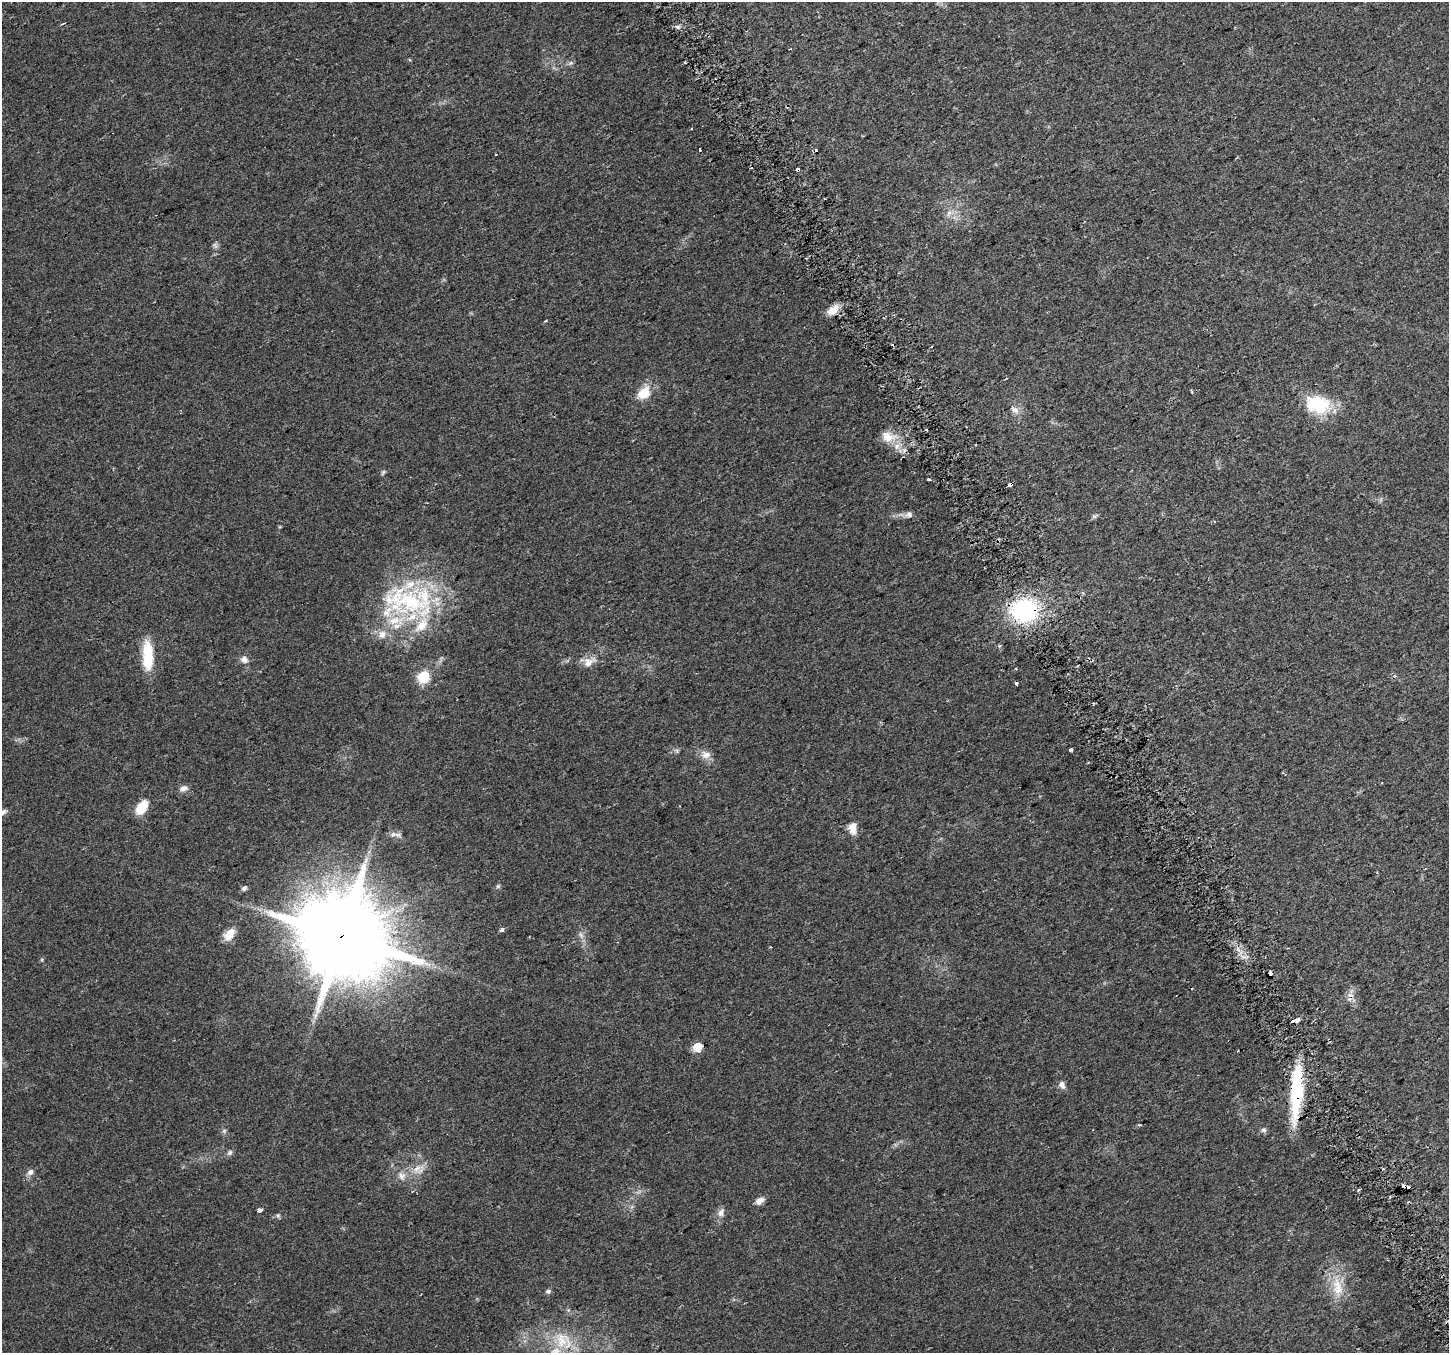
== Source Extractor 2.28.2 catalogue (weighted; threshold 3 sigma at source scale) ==
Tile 6 of 4 x 4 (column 2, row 2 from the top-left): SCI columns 1476-2922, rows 2824-4174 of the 5848 x 5706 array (HDU 1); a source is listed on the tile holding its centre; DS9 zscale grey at full resolution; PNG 1451 x 1355 px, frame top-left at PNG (2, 2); no overlay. Shown black and unused: <1% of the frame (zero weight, under 2 of 3 exposures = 2% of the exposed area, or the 3 px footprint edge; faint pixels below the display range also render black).
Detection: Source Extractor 2.28.2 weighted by HDU 2 'WHT'; one run over the whole footprint, this tile lists its part. Background 0.0511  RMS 0.0081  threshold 0.0365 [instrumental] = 3 sigma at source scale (4.5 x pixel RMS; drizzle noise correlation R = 1.50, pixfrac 1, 0.0396/0.0396 arcsec/px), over >= 5 px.
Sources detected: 76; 1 too faint to see at this stretch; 1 inside a brighter object's white glare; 9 cosmic-ray / hot-pixel residue — not listed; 7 inside a brighter listed object's ellipse — not listed separately; the other 58 listed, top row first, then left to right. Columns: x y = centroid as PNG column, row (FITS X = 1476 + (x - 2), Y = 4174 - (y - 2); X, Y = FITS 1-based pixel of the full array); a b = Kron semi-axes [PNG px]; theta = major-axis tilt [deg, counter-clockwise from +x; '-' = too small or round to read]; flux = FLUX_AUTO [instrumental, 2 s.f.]
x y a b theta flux
678 27 6 4 -44 1.7
570 63 7 5 13 1.7
685 63 3 2 - 0.99
700 149 3 3 - 6.3
496 154 3 2 - 1.4
798 169 4 3 - 4.5
949 213 10 5 55 2.9
832 310 16 9 35 8.3
545 321 4 2 - 0.68
644 393 15 11 41 15
1318 404 30 21 -11 36
1015 410 14 7 -42 4.4
927 430 3 2 - 0.93
887 437 18 14 -38 12
383 472 8 4 54 1.2
1010 484 3 3 - 16
909 514 9 7 -2 3
1094 516 6 4 -19 1.4
406 601 82 34 -17 100
1024 611 22 21 - 93
382 634 11 11 - 6.5
244 659 11 9 -30 4
148 660 25 12 88 25
589 662 19 12 26 7.7
1016 668 3 2 - 0.91
423 677 6 6 - 69
1016 684 4 3 - 6.4
1071 750 4 3 - 2.7
677 751 7 4 -72 1.3
706 755 13 11 -6 6
183 788 10 7 18 3.9
142 807 14 9 54 18
3 812 11 6 30 3.3
852 828 14 9 -85 7.8
398 834 10 6 -20 2.8
498 886 6 5 - 1.3
244 888 7 6 - 1.8
502 930 4 3 - 9.4
229 934 15 9 53 9.7
341 936 24 22 -15 13000
1270 973 4 3 - 14
315 1015 8 6 82 2.9
1296 1020 4 3 - 9.7
697 1047 6 6 - 19
1062 1085 10 7 -65 3.5
1296 1092 56 11 87 64
1263 1130 8 6 -1 1.9
224 1131 6 5 - 1.4
230 1152 8 6 57 2
417 1169 20 7 27 8.5
30 1172 9 7 50 3.4
760 1201 11 7 33 4.3
260 1210 4 3 - 10
721 1213 13 8 70 4.3
278 1216 6 5 - 1.3
1337 1287 28 15 -81 19
548 1291 7 6 - 1.7
561 1340 24 16 -88 21
Overlapping masked pixels (flux is a lower limit): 6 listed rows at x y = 798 169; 1010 484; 1024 611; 1016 684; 341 936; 1296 1092
Isophote crosses this tile's border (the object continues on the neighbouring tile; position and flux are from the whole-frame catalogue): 1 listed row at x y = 3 812